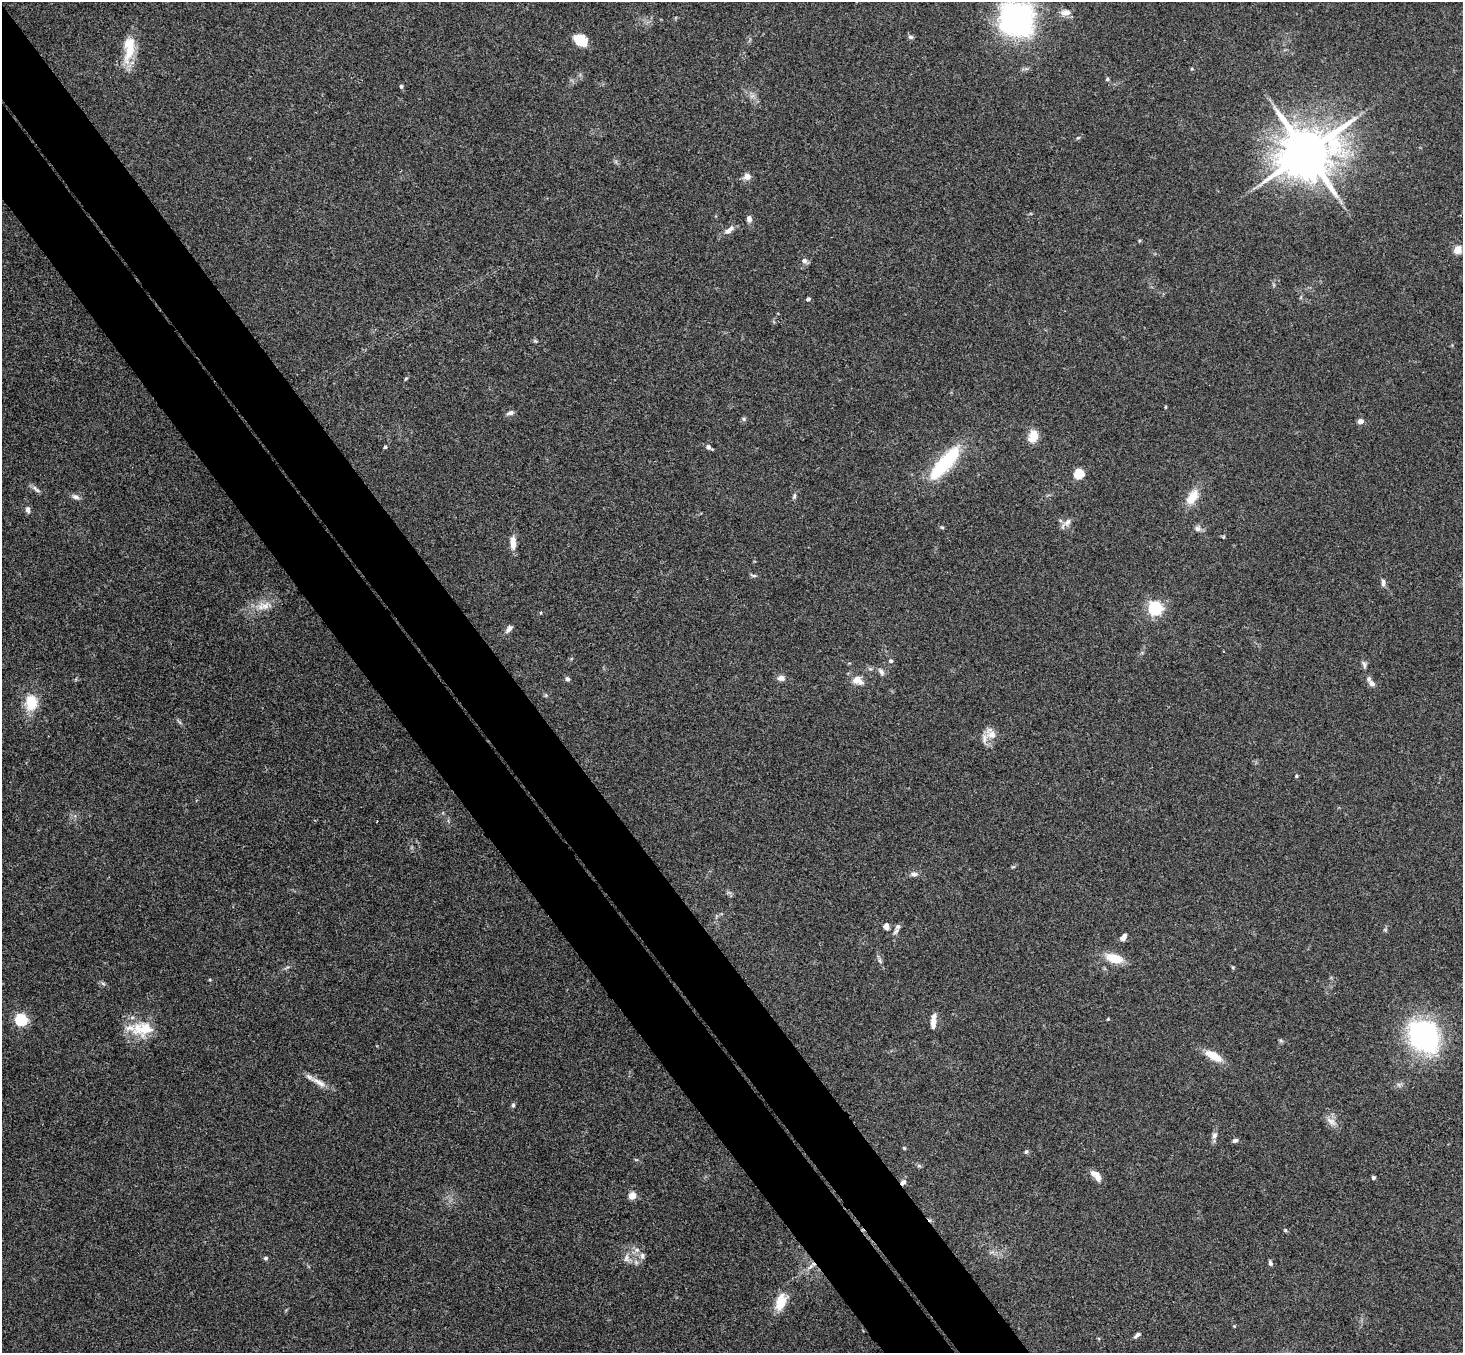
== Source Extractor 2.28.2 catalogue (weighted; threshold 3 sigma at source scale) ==
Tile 11 of 4 x 4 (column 3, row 3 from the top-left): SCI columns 2976-4436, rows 1682-3032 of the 5948 x 5929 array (HDU 1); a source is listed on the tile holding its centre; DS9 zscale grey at full resolution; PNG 1465 x 1355 px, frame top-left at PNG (2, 2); no overlay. Shown black and unused: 9% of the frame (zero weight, under 3 of 4 exposures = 6% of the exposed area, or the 3 px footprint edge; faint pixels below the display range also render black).
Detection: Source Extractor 2.28.2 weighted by HDU 2 'WHT'; one run over the whole footprint, this tile lists its part. Background 0.167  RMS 0.0073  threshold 0.0327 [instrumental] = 3 sigma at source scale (4.5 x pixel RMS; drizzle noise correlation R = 1.50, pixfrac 1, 0.05/0.05 arcsec/px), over >= 5 px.
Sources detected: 95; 4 inside a brighter listed object's ellipse — not listed separately; the other 91 listed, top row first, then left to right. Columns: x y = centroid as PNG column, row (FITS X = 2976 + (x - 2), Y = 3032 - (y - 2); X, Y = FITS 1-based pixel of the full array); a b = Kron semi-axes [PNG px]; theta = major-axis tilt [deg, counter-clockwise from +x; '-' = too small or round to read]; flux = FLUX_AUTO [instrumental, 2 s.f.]
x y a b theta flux
1066 12 14 8 6 4.8
1017 19 28 26 -58 200
910 37 7 5 -2 1.6
581 40 15 10 -34 15
129 52 34 14 78 19
1192 69 5 3 - 0.67
1107 79 5 4 - 1.1
401 86 5 4 - 1.3
752 96 7 4 18 1.9
1078 138 6 3 19 0.85
1306 152 16 13 27 4900
747 176 8 7 - 4.9
749 219 8 6 -81 2.8
729 230 18 7 42 4.6
1139 241 4 4 - 0.81
1457 250 5 5 - 21
804 261 9 6 -39 2.6
808 299 4 4 - 2
535 341 7 4 -44 1.1
406 379 6 3 43 0.88
1166 407 5 3 - 0.69
510 413 9 5 14 2.5
744 419 6 5 - 1.3
1360 421 6 5 - 3.7
1033 436 15 11 73 9.8
385 447 4 3 - 1.4
709 447 7 4 -29 2.9
946 462 51 15 49 51
1079 474 5 5 - 45
36 489 14 5 -39 2.7
794 496 9 5 78 1.6
75 497 11 6 -20 2.9
1192 497 22 12 58 12
28 509 8 6 -80 2.6
1067 522 13 8 49 4
942 527 5 4 - 0.94
1197 529 8 7 - 3
1223 537 5 4 - 0.74
513 543 17 7 -88 6.9
753 575 10 4 -13 1.3
1383 582 11 5 -88 2.4
264 606 24 11 15 11
1155 608 6 6 - 160
509 629 12 6 50 3
891 661 6 5 - 1.6
1364 664 12 5 -76 2.1
881 672 11 6 -61 2.8
781 678 10 7 -1 3.6
567 679 7 5 -55 1.7
857 680 15 11 -15 7.4
1372 683 8 6 -39 2.7
546 695 6 4 72 0.81
31 703 22 16 88 18
991 734 16 13 -1 7.9
1296 776 4 4 - 0.85
1013 867 7 4 18 0.94
914 874 11 6 -3 2.8
886 926 6 5 - 4
898 926 10 6 55 2
1123 937 8 5 56 3.7
1114 958 16 8 -16 17
880 961 9 4 -55 1.7
210 980 5 3 - 0.65
1108 1019 4 3 - 0.59
21 1020 6 5 - 100
933 1022 16 5 86 6.8
143 1029 31 19 2 25
1423 1036 27 21 -51 160
1281 1041 6 5 - 1.1
1213 1056 23 9 -30 12
318 1082 28 7 -30 7.6
513 1105 6 4 79 1.4
1331 1121 17 8 -34 5.1
1214 1136 10 7 68 3
1235 1140 7 5 17 1.8
904 1148 5 4 - 0.82
1026 1152 6 5 - 1.2
636 1160 6 3 -19 0.79
919 1166 6 4 -18 1.1
1098 1177 11 8 -65 4.8
1373 1178 5 4 - 1.3
903 1182 8 6 40 2.3
632 1196 5 4 - 17
642 1256 10 6 -84 2.7
266 1258 6 5 - 1.4
626 1258 12 8 -89 4
1270 1263 7 4 -71 1.5
811 1266 11 4 41 3.4
781 1302 24 13 69 14
1234 1326 4 4 - 0.59
1137 1335 9 4 39 2.1
Overlapping masked pixels (flux is a lower limit): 1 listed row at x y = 903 1182
Isophote crosses this tile's border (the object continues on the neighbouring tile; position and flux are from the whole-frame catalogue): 1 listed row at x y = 1017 19
Unlisted compact peaks at least as high as the median listed source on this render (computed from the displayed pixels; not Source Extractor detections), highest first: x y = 1285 1230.